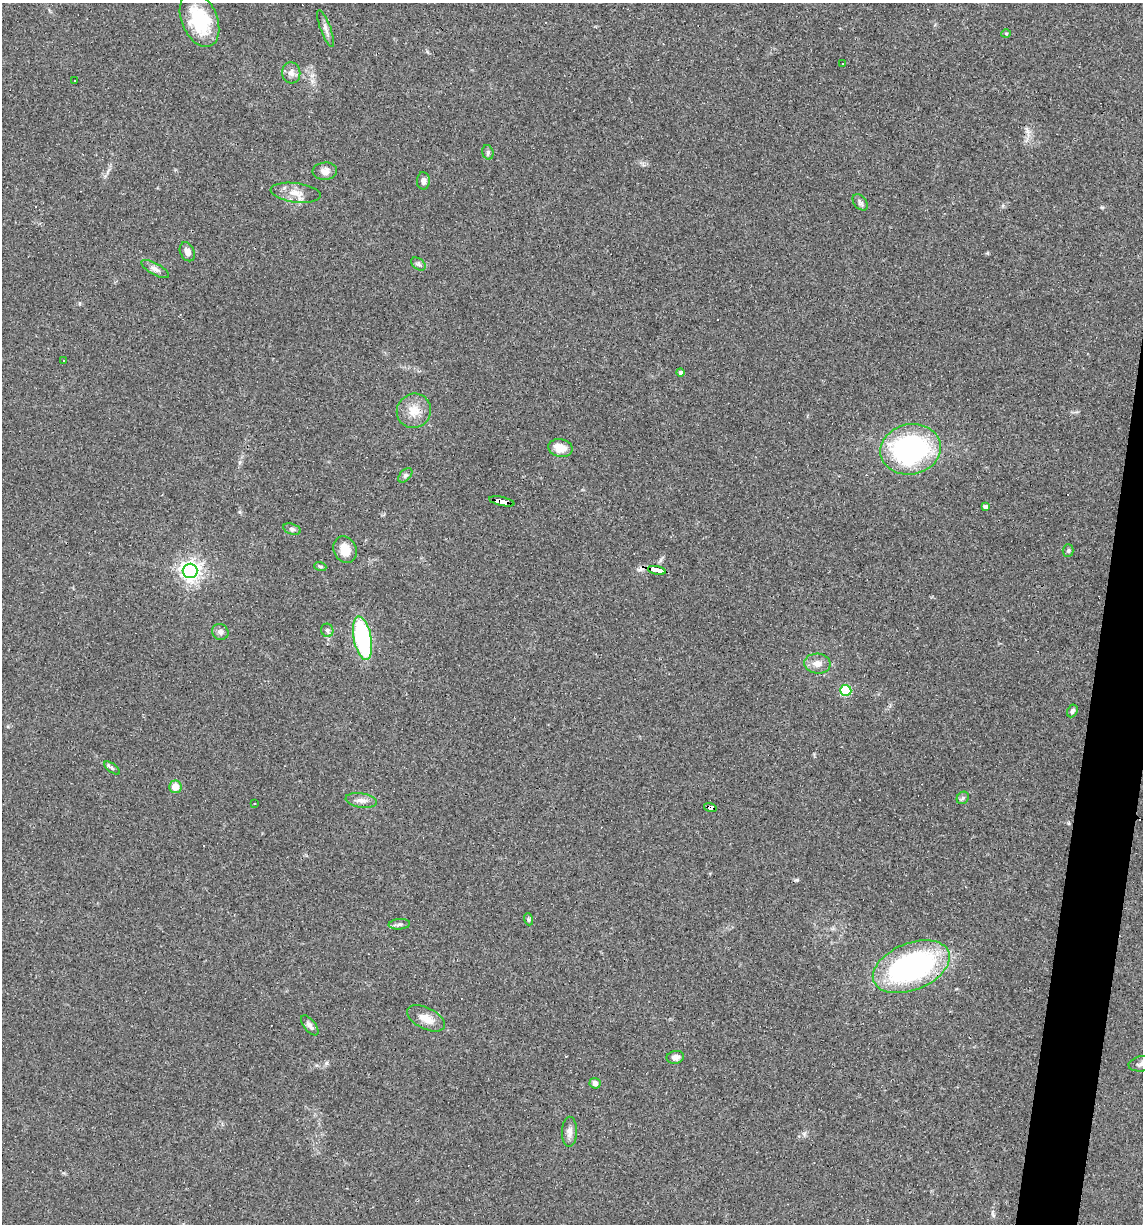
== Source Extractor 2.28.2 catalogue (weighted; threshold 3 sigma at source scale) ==
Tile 10 of 4 x 4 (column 2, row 3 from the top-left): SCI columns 1254-2394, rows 1223-2444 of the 4907 x 4887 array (HDU 1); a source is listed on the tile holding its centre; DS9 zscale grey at full resolution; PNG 1145 x 1226 px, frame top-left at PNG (2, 3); each listed source drawn as its Kron ellipse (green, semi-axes under 4 px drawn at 4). Shown black and unused: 3% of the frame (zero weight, under 3 of 4 exposures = <1% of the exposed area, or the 3 px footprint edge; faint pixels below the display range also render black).
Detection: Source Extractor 2.28.2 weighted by HDU 2 'WHT'; one run over the whole footprint, this tile lists its part. Background 0.0581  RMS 0.0048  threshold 0.0217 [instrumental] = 3 sigma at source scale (4.5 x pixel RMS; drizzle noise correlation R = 1.50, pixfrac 1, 0.05/0.05 arcsec/px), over >= 5 px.
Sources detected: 59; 9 cosmic-ray / hot-pixel residue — neither listed nor drawn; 1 inside a brighter listed object's ellipse — not listed separately; the other 49 listed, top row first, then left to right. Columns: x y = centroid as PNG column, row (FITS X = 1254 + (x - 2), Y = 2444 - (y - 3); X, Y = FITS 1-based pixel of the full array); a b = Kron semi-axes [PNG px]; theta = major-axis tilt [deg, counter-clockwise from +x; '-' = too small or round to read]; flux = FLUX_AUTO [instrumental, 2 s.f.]
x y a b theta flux
199 20 29 18 -67 26
326 29 19 5 -70 2.3
1006 33 5 3 - 0.49
842 64 3 3 - 1.8
291 73 10 9 - 2.6
74 80 3 3 - 5.6
488 152 7 5 -72 0.94
325 171 12 8 4 2.7
423 181 8 6 -87 1.7
296 193 25 9 -8 5.7
860 202 9 6 -50 1.3
187 252 10 7 -64 2.5
418 264 8 5 -36 1.1
155 269 15 5 -30 2
64 360 3 3 - 0.52
680 372 4 4 - 1.4
414 411 17 17 - 7.2
560 448 12 8 -11 6.3
911 449 30 25 11 86
405 475 8 5 45 1.2
502 501 13 4 -13 130
986 507 4 3 - 1.7
292 529 9 5 -15 1.3
345 550 14 11 -63 7.1
1068 550 6 5 - 0.79
320 566 6 4 -19 0.68
657 570 9 3 -12 120
190 571 7 7 - 280
327 630 7 6 - 1.1
220 632 8 7 - 1.6
362 638 22 9 -79 59
817 664 13 10 -6 3.8
846 690 6 5 - 29
1072 711 7 5 62 1.1
112 768 9 4 -35 1
175 787 6 6 - 4.8
963 798 7 5 48 1
361 800 16 7 -9 3
254 804 3 3 - 0.81
710 808 6 4 -17 53
528 919 6 4 -71 0.69
399 924 11 5 5 1.4
911 967 40 23 22 110
426 1018 20 10 -27 5.4
310 1025 12 5 -52 1.8
675 1057 9 6 11 2.3
1142 1064 14 7 10 2.3
595 1083 5 5 - 2.1
569 1132 15 7 88 2.6
Overlapping masked pixels (flux is a lower limit): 3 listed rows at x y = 502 501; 657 570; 710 808
Isophote crosses this tile's border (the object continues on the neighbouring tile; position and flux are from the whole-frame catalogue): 1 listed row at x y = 1142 1064